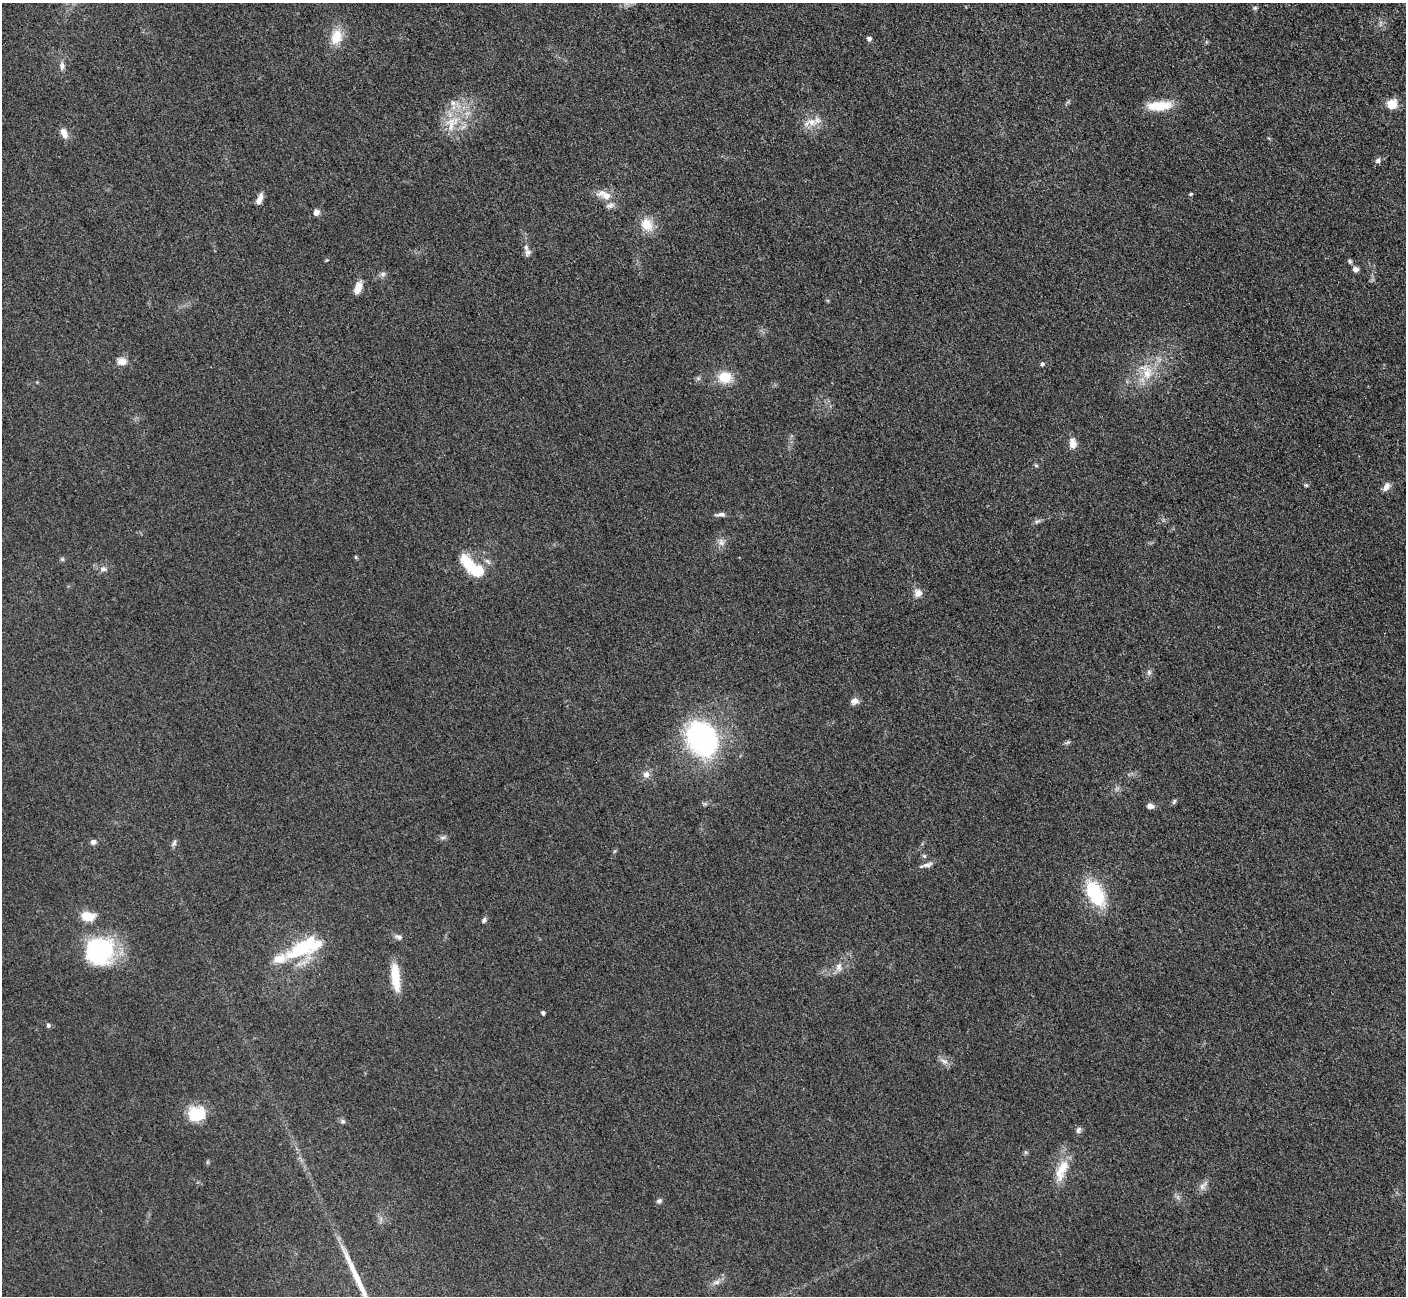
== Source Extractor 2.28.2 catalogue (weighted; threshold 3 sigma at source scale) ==
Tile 10 of 4 x 4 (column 2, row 3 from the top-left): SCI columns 1470-2873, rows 1484-2777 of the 5700 x 5663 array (HDU 1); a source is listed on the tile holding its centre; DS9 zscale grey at full resolution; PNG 1408 x 1298 px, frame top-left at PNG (2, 3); no overlay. Nothing masked; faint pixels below the display range render black.
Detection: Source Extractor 2.28.2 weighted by HDU 2 'WHT'; one run over the whole footprint, this tile lists its part. Background 0.0531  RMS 0.0059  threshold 0.0264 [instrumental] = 3 sigma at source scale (4.5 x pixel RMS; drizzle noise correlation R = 1.50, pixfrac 1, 0.05/0.05 arcsec/px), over >= 5 px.
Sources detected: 76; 1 inside a brighter object's white glare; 1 long thin detection or spike segment (spike, bleed or trail) — not listed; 7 inside a brighter listed object's ellipse — not listed separately; the other 67 listed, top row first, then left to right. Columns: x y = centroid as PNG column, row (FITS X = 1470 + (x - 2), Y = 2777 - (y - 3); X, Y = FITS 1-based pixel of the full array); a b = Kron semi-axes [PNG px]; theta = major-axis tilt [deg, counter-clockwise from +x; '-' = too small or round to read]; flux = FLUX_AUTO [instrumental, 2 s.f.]
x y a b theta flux
1255 8 6 5 - 0.9
336 37 19 13 73 12
869 38 5 5 - 2
62 66 10 6 90 2.3
1392 104 9 9 - 10
1159 106 28 10 4 15
811 122 18 10 9 7.1
451 124 26 15 77 15
64 133 13 7 -66 4.4
1378 160 7 7 - 1.6
1191 194 5 4 - 0.67
260 196 10 7 82 2.7
606 196 13 10 -23 5.4
316 212 7 6 - 2.8
647 225 16 14 -55 10
526 247 11 6 -76 2.2
1350 261 5 5 - 1
1355 269 7 6 - 2.3
383 274 7 6 - 1.6
358 288 15 7 71 5.8
122 361 12 9 -3 4.3
1042 364 5 5 - 1.1
1147 373 21 12 83 11
725 377 14 12 4 13
1073 443 12 8 -84 4.6
1036 465 5 5 - 0.81
1306 485 5 4 - 0.78
1386 487 12 7 59 3.1
721 514 12 5 3 2.3
1037 521 9 4 13 1.3
721 542 11 6 85 2.8
356 557 6 4 -88 0.64
62 559 6 5 - 0.85
467 562 17 11 -56 15
103 569 10 7 0 2.3
477 571 13 10 -11 18
918 593 10 9 - 3.9
1149 672 7 5 -69 1.5
854 701 10 8 19 2.9
702 739 33 25 -56 110
1068 742 8 3 19 0.97
646 774 9 8 - 3.2
1174 802 8 5 63 1
1150 806 8 6 6 2.5
442 837 9 4 0 1.5
93 842 7 6 - 2
174 843 11 5 69 1.5
924 856 6 5 - 0.96
927 865 16 6 18 2.7
1095 893 33 17 -61 31
88 916 16 10 -5 9.6
484 920 7 5 56 1.3
399 937 9 6 -25 1.9
301 949 49 19 19 37
98 951 29 28 - 65
839 967 11 8 78 3.3
395 978 32 9 -84 15
543 1013 4 4 - 1.4
48 1025 6 5 - 1.1
944 1061 12 6 -19 2.6
197 1114 21 18 5 16
343 1121 7 6 - 1.3
1078 1130 9 6 67 1.6
1064 1167 25 13 87 11
1202 1187 10 8 -69 2.7
659 1201 7 6 - 1.5
716 1282 11 6 24 2.5